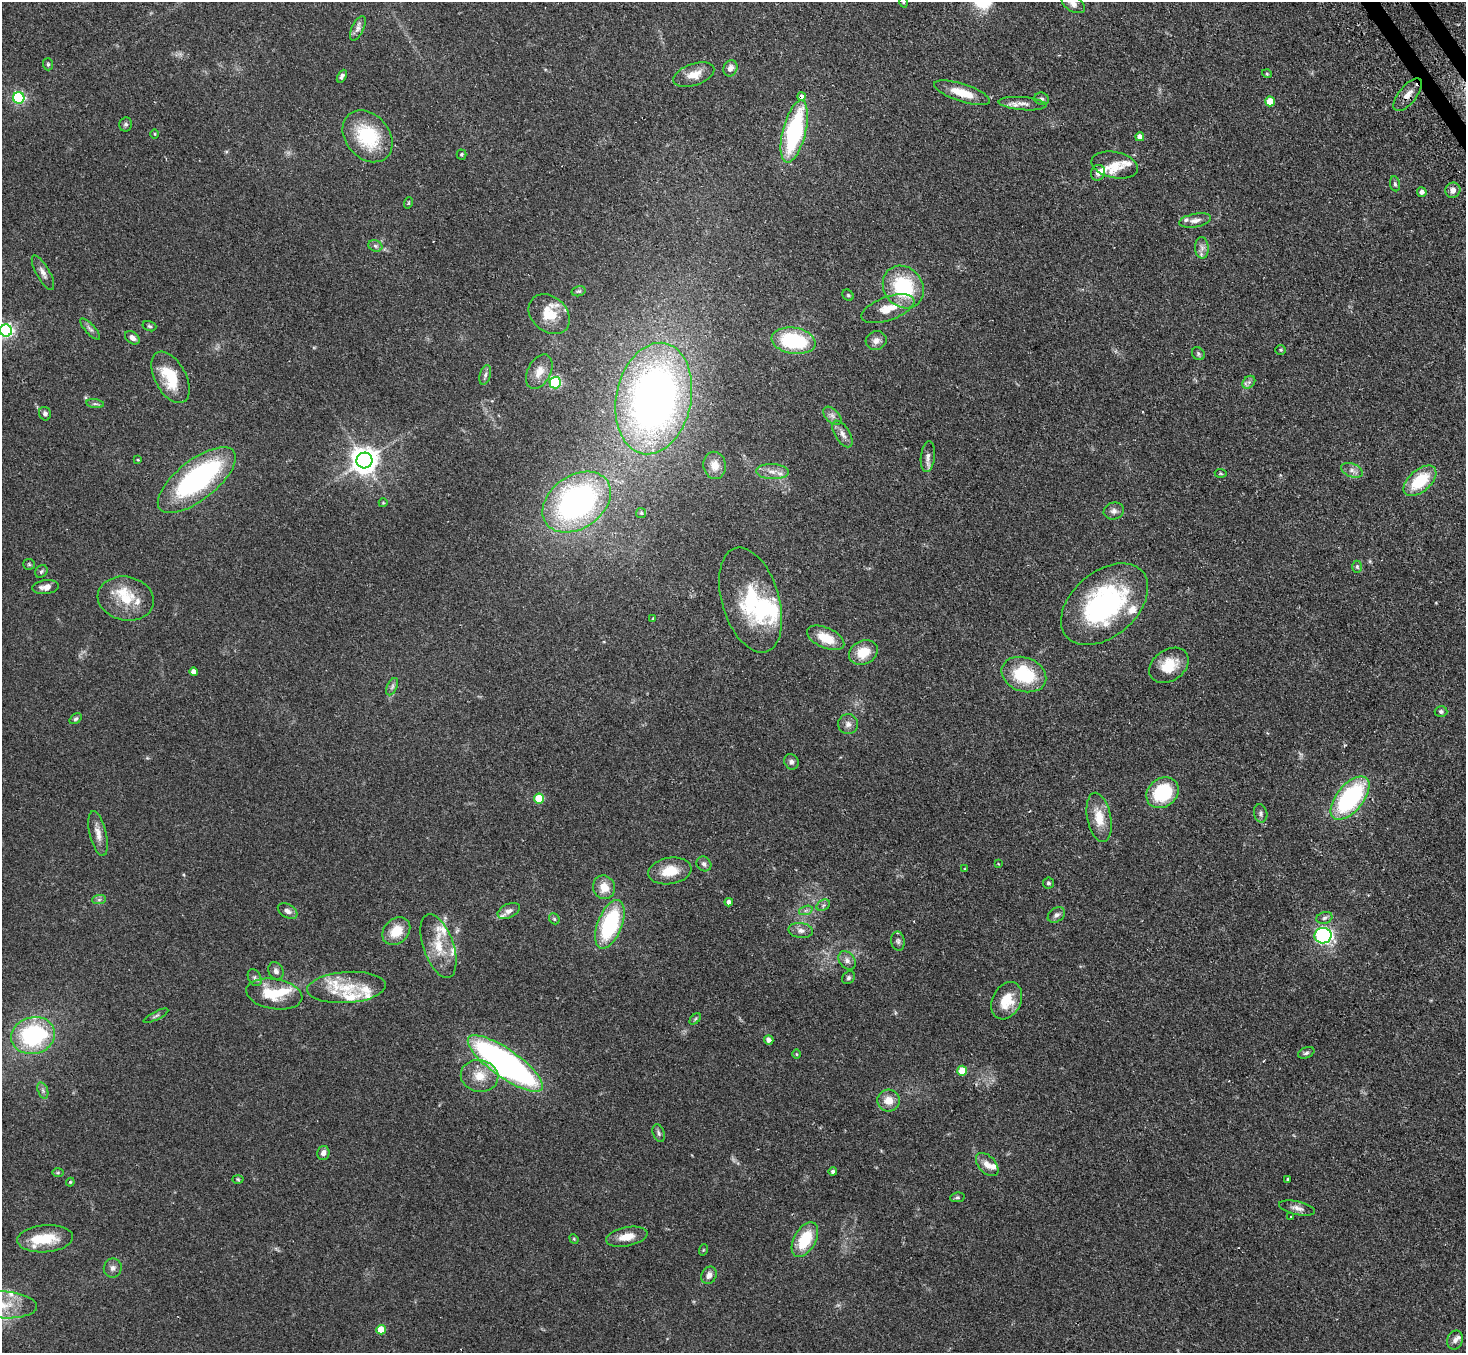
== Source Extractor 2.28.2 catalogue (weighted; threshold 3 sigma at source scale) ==
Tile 10 of 4 x 4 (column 2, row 3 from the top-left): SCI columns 1496-2959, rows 1663-3013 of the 5918 x 5887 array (HDU 1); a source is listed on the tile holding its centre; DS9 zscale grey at full resolution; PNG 1468 x 1355 px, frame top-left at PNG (2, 2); each listed source drawn as its Kron ellipse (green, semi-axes under 4 px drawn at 4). Shown black and unused: <1% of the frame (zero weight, under 2 of 3 exposures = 3% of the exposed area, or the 3 px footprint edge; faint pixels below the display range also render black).
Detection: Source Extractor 2.28.2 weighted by HDU 2 'WHT'; one run over the whole footprint, this tile lists its part. Background 0.0937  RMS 0.0062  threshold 0.0281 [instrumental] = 3 sigma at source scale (4.5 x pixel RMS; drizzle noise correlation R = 1.50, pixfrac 1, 0.05/0.05 arcsec/px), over >= 5 px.
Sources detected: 174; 3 inside a brighter object's white glare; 2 cosmic-ray / hot-pixel residue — neither listed nor drawn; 18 inside a brighter listed object's ellipse — not listed separately; the other 151 listed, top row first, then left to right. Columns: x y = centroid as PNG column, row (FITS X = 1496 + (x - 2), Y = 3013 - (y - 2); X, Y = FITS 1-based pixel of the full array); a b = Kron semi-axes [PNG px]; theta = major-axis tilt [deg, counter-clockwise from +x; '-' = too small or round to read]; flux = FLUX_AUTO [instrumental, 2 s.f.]
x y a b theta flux
903 2 5 3 - 0.5
1073 4 13 7 -31 3.7
358 28 13 6 65 2.6
48 64 6 5 - 1
730 68 8 7 - 3.5
1267 74 5 3 - 0.55
694 75 21 11 19 8.1
342 76 7 4 62 1.6
962 93 29 9 -18 13
1408 95 20 8 51 5.8
801 96 4 3 - 4
19 98 5 5 - 83
1041 99 7 6 - 1.5
1270 101 5 5 - 12
1023 104 24 6 -4 4.7
126 124 7 6 - 1.3
794 132 32 11 76 75
155 134 5 3 - 0.54
368 136 28 22 -49 37
1140 137 4 4 - 2.9
461 154 5 5 - 0.81
1115 165 23 13 -11 8.2
1098 173 8 7 - 2.6
1395 184 7 5 -80 1.2
1453 190 8 7 - 2.6
1422 192 5 4 - 2.1
408 203 6 3 71 0.61
1195 220 16 7 10 3.5
375 246 7 5 -22 1.4
1202 248 11 6 -87 2.9
43 273 19 6 -61 3.6
903 287 22 19 -52 42
579 291 7 5 14 0.99
848 295 6 5 - 0.84
888 309 28 11 20 12
549 314 23 17 -42 15
149 326 7 5 -18 1
90 329 14 4 -47 1.9
6 330 6 6 - 150
132 338 8 5 -36 2.7
794 341 22 13 -9 45
876 341 10 9 - 3.3
1280 350 5 4 - 0.73
1198 354 7 5 -49 1.2
539 372 18 11 62 7.3
485 375 10 5 75 1.9
170 377 28 15 -62 22
1249 382 7 5 45 1.8
555 383 5 5 - 70
654 398 56 37 78 310
95 404 9 4 -8 1.3
45 414 7 6 - 2
832 416 11 6 -45 2.3
842 434 15 7 -58 3.6
928 457 15 7 83 3.2
138 460 3 3 - 0.48
364 460 8 8 - 700
715 465 14 11 -79 5.8
1352 470 11 6 -21 2.9
772 472 16 7 -3 5
1221 473 6 4 -4 0.73
197 480 47 20 38 110
1420 481 19 10 41 25
577 502 37 26 35 160
383 503 4 4 - 0.6
1114 511 10 8 16 2.6
641 513 5 5 - 0.9
29 564 6 5 - 0.81
1357 567 6 5 - 1
41 571 7 5 46 1.1
46 587 13 7 7 4.3
126 599 28 22 -12 19
751 600 54 28 -73 50
1104 604 50 32 41 99
653 619 4 3 - 0.57
826 638 20 10 -24 13
863 652 15 11 26 13
1169 665 21 15 35 14
193 672 4 4 - 4.5
1024 675 23 17 -20 33
392 687 9 5 64 1.7
1441 712 6 5 - 1.3
76 719 6 4 38 1.1
848 724 10 10 - 3
791 762 8 7 - 1.9
1163 793 17 14 37 36
1350 798 26 13 50 77
539 799 5 5 - 24
1261 813 9 6 -79 1.7
1099 817 25 12 -79 12
98 834 23 8 -76 5.4
704 864 8 7 - 1.9
998 864 3 3 - 0.55
965 869 4 3 - 0.45
670 871 22 13 9 13
1048 883 5 5 - 1.1
604 887 12 11 - 8.3
99 900 7 4 1 1.2
729 902 4 4 - 2.4
823 905 7 5 31 1.2
806 910 7 4 19 1.2
288 911 11 6 -31 2.8
509 911 12 7 25 3.1
1056 915 9 6 35 2.1
1324 918 8 5 18 1.5
554 919 6 4 -47 0.83
610 924 26 12 68 58
801 930 12 7 -8 3.1
396 931 15 12 44 13
1323 936 8 8 - 87
898 941 10 6 -80 2
438 946 33 15 -71 16
847 960 10 7 -51 2.9
276 971 9 7 -63 2.4
255 978 9 6 -61 1.7
848 978 7 5 47 1.3
346 987 39 15 4 24
274 994 28 15 -9 21
1007 1001 19 14 63 13
156 1016 14 3 26 1.3
695 1019 6 4 45 0.83
33 1036 22 18 14 67
769 1040 5 4 - 3.1
1306 1053 8 5 23 1.4
797 1054 5 3 - 0.55
505 1063 45 14 -35 220
962 1071 5 5 - 15
480 1076 19 16 -10 12
43 1090 8 5 -71 1.4
889 1100 11 11 - 6.7
659 1133 9 5 -70 1.4
323 1153 7 6 - 2.7
987 1165 14 8 -47 4.9
833 1172 4 4 - 1.5
58 1173 6 4 1 0.8
238 1179 5 3 - 0.64
1288 1179 3 3 - 1.7
70 1182 4 4 - 0.59
957 1197 7 5 9 1.1
1297 1208 18 6 -13 3.3
1291 1217 3 3 - 2.4
627 1237 21 9 11 7.9
45 1239 28 13 5 18
574 1239 5 4 - 0.57
805 1240 19 11 61 23
703 1250 6 3 71 0.56
113 1268 9 9 - 2.6
709 1275 9 7 59 3.4
2 1305 35 13 -3 18
381 1330 5 4 - 15
1455 1340 9 7 68 2.7
Overlapping masked pixels (flux is a lower limit): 2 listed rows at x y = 1408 95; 801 96
Isophote crosses this tile's border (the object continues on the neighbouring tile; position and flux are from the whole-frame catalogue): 4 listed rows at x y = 903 2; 1073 4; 6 330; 2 1305